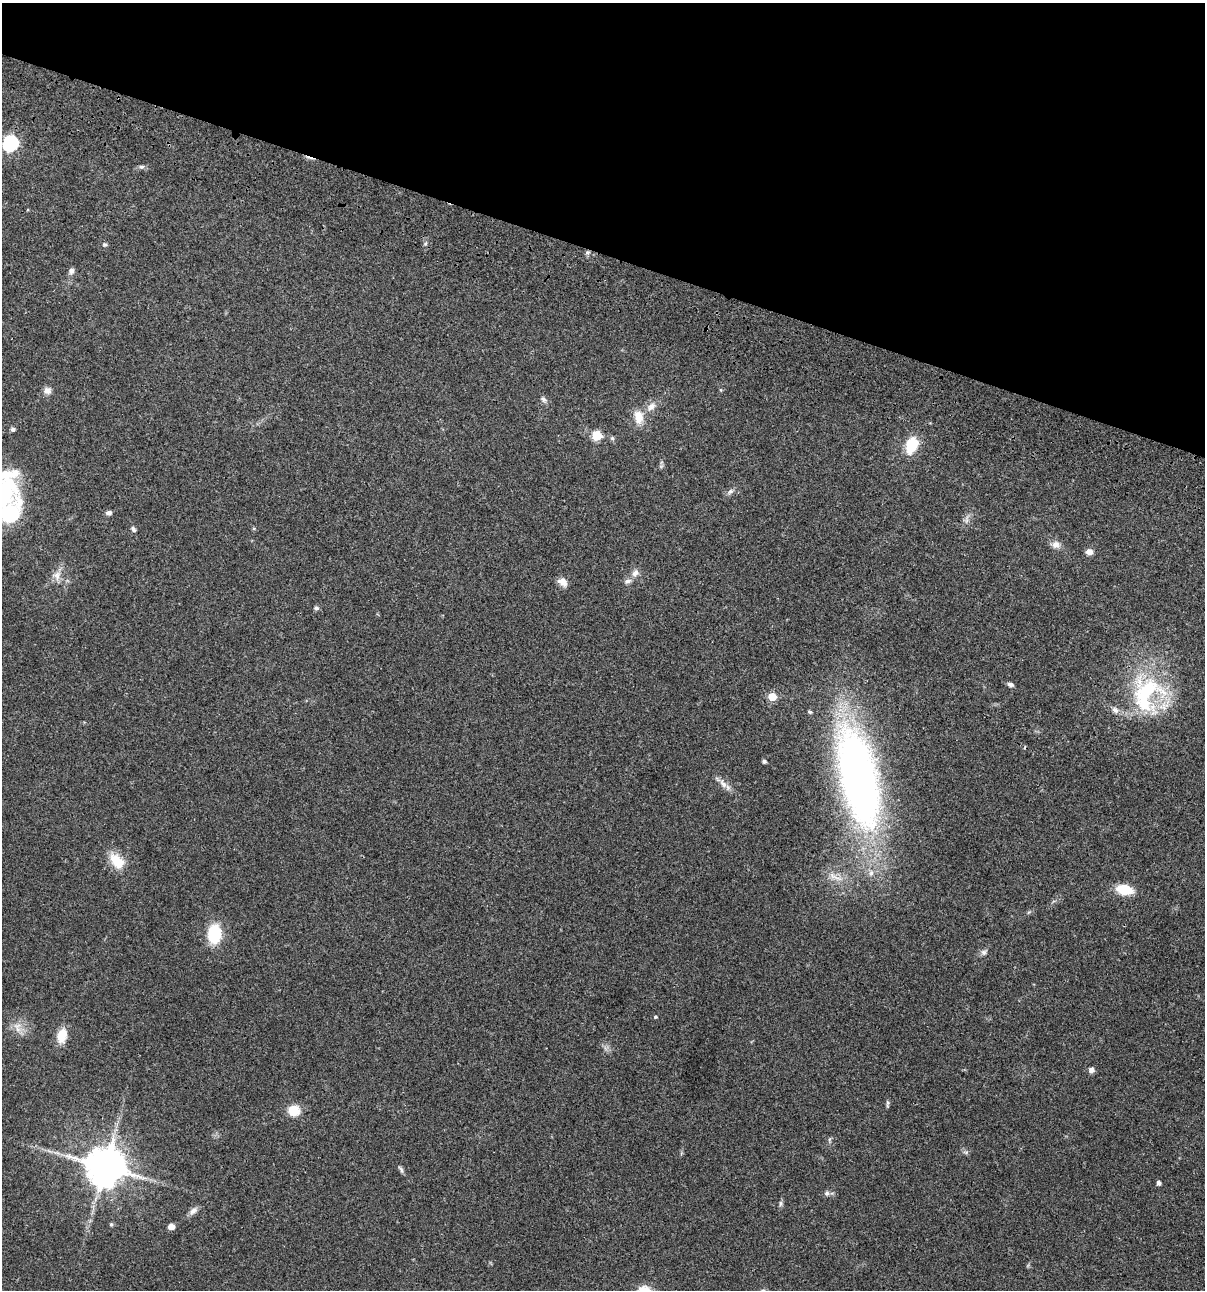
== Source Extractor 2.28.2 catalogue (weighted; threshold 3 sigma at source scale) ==
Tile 2 of 4 x 4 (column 2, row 1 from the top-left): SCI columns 1438-2640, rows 3986-5273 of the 5405 x 5390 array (HDU 1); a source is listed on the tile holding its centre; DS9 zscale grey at full resolution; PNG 1207 x 1292 px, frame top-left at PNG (2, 3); no overlay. Shown black and unused: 20% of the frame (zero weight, under 3 of 4 exposures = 9% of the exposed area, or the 3 px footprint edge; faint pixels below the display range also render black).
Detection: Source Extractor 2.28.2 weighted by HDU 2 'WHT'; one run over the whole footprint, this tile lists its part. Background 0.0465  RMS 0.0063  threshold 0.0282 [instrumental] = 3 sigma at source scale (4.5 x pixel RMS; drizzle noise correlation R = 1.50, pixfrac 1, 0.05/0.05 arcsec/px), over >= 5 px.
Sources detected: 55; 1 cosmic-ray / hot-pixel residue — not listed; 2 inside a brighter listed object's ellipse — not listed separately; the other 52 listed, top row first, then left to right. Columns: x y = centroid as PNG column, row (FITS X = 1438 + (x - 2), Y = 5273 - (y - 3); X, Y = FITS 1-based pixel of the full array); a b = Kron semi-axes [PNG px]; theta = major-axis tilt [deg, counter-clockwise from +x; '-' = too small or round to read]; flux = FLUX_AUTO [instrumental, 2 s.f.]
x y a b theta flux
10 143 7 7 - 120
141 167 7 4 -1 1.2
105 244 6 5 - 0.99
588 252 6 4 18 1
71 271 8 6 77 2.1
47 391 10 9 - 3
543 399 9 6 -56 1.8
651 407 14 9 43 4.8
639 417 18 12 -84 8.3
13 429 6 5 - 1.3
597 436 6 5 - 28
911 445 19 13 68 17
730 491 10 6 44 1.8
3 492 47 40 75 91
108 513 7 5 11 1.8
10 514 9 7 34 110
966 521 7 4 71 1.5
133 529 8 5 -54 1.4
1056 545 11 10 - 3.7
1089 552 8 7 - 3.1
635 573 10 8 52 3.1
57 575 14 11 83 5.2
628 581 10 6 21 2.2
563 582 13 8 -33 4.1
316 608 7 6 - 1.3
1011 684 7 4 -14 1.9
1146 694 54 41 82 68
772 697 5 5 - 17
810 712 6 4 -29 0.84
764 761 4 4 - 1.6
858 777 117 41 -77 320
723 784 16 7 -57 4.1
117 861 24 15 -50 12
835 877 25 6 -26 5.4
1124 890 15 9 -10 17
214 934 19 13 87 26
984 952 8 6 0 1.7
655 1017 5 4 - 0.67
17 1027 18 9 -73 5.8
62 1035 17 10 77 11
1091 1070 7 6 - 2.5
887 1103 11 3 -89 1.1
294 1111 10 9 - 14
830 1139 6 4 70 0.94
105 1167 13 12 - 1500
401 1169 12 4 -58 1.4
1158 1183 4 4 - 2.3
827 1193 8 6 14 1.6
780 1204 9 4 89 1.3
193 1211 13 7 42 2.9
111 1224 5 5 - 0.87
171 1226 6 5 - 4.3
Isophote crosses this tile's border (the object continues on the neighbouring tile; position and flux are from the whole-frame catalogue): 2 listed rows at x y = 3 492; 10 514